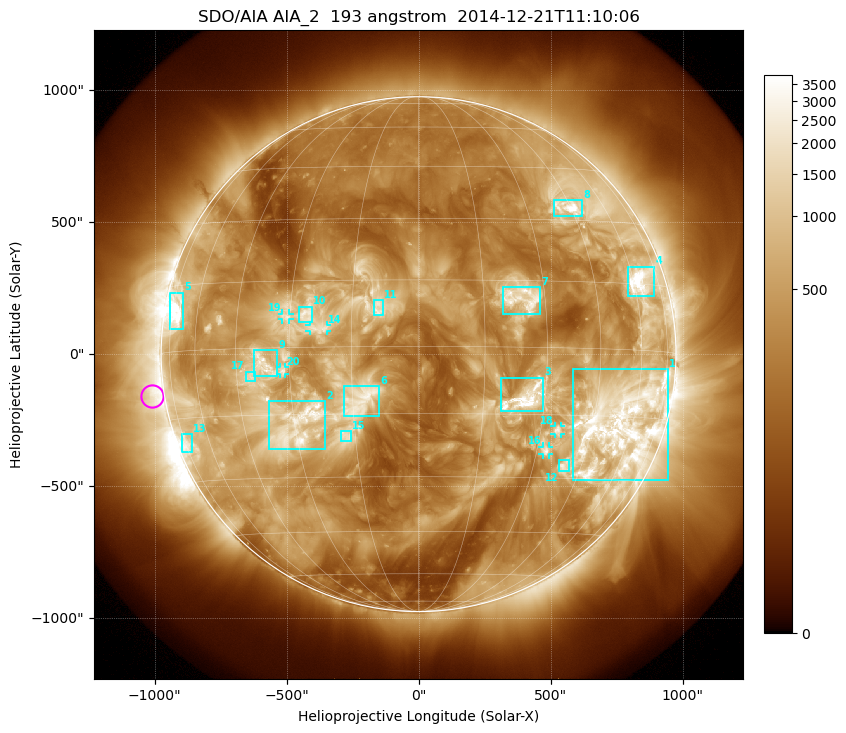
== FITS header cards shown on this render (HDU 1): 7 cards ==
TELESCOP= 'SDO/AIA'
INSTRUME= 'AIA_2'
WAVELNTH=                  193
WAVEUNIT= 'angstrom'
DATE-OBS= '2014-12-21T11:10:06.84'
CTYPE1  = 'HPLN-TAN'
CTYPE2  = 'HPLT-TAN'

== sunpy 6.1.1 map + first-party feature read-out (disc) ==
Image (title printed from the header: SDO/AIA AIA_2  193 angstrom  2014-12-21T11:10:06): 1024 x 1024 px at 2.4 arcsec/px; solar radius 975 arcsec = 406 px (full disc in frame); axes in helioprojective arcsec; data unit not stated in the header (colour bar unlabelled)
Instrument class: DISC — disc imager (sunpy class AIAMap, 193 A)
Bright regions (active regions / flare kernels): reference = the median radial profile (limb darkening/brightening removed); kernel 9 px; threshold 5 sigma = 1203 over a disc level ~374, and >= 1.15x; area >= 12 px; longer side >= 10 px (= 24 arcsec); searched inside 0.97 R_sun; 22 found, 20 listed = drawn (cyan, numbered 1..; 5 of them under ~33 arcsec drawn as corner ticks so the feature stays visible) (cap 20 boxes per figure: the strongest are kept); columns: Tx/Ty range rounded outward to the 5 arcsec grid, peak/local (2 s.f.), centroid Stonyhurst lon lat
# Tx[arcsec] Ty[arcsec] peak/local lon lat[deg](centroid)
1 580..945 -480..-55 14 +55 -17
2 -570..-350 -360..-175 11 -29 -18
3 310..475 -215..-85 14 +25 -11
4 790..895 220..330 13 +63 +16
5 -940..-890 90..235 11 -71 +9
6 -285..-145 -235..-120 5.6 -13 -12
7 320..460 150..255 6.6 +24 +11
8 510..620 520..585 15 +44 +33
9 -625..-535 -85..15 8.8 -37 -4
10 -455..-400 120..180 5.9 -26 +7
11 -170..-135 145..205 4.7 -9 +8
12 530..570 -445..-400 7 +39 -27
13 -895..-855 -375..-300 5.3 -73 -21
14 -415..-345 85..110 4.2 -23 +4
15 -295..-255 -330..-290 4.7 -17 -20
16 470..495 -380..-350 9.1 +33 -23
17 -655..-620 -100..-65 5.7 -41 -6
18 515..540 -305..-270 8.7 +35 -18
19 -515..-490 130..155 4.9 -31 +7
20 -525..-505 -75..-50 5.3 -32 -5
Off-limb structures (1.02-1.3 R_sun): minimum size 162 px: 7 found; the strongest spans PA ~65..125 deg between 1.02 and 1.3 R_sun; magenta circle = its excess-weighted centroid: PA ~100 deg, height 1.05 R_sun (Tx ~-1010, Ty ~-160 arcsec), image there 3.3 x the reference